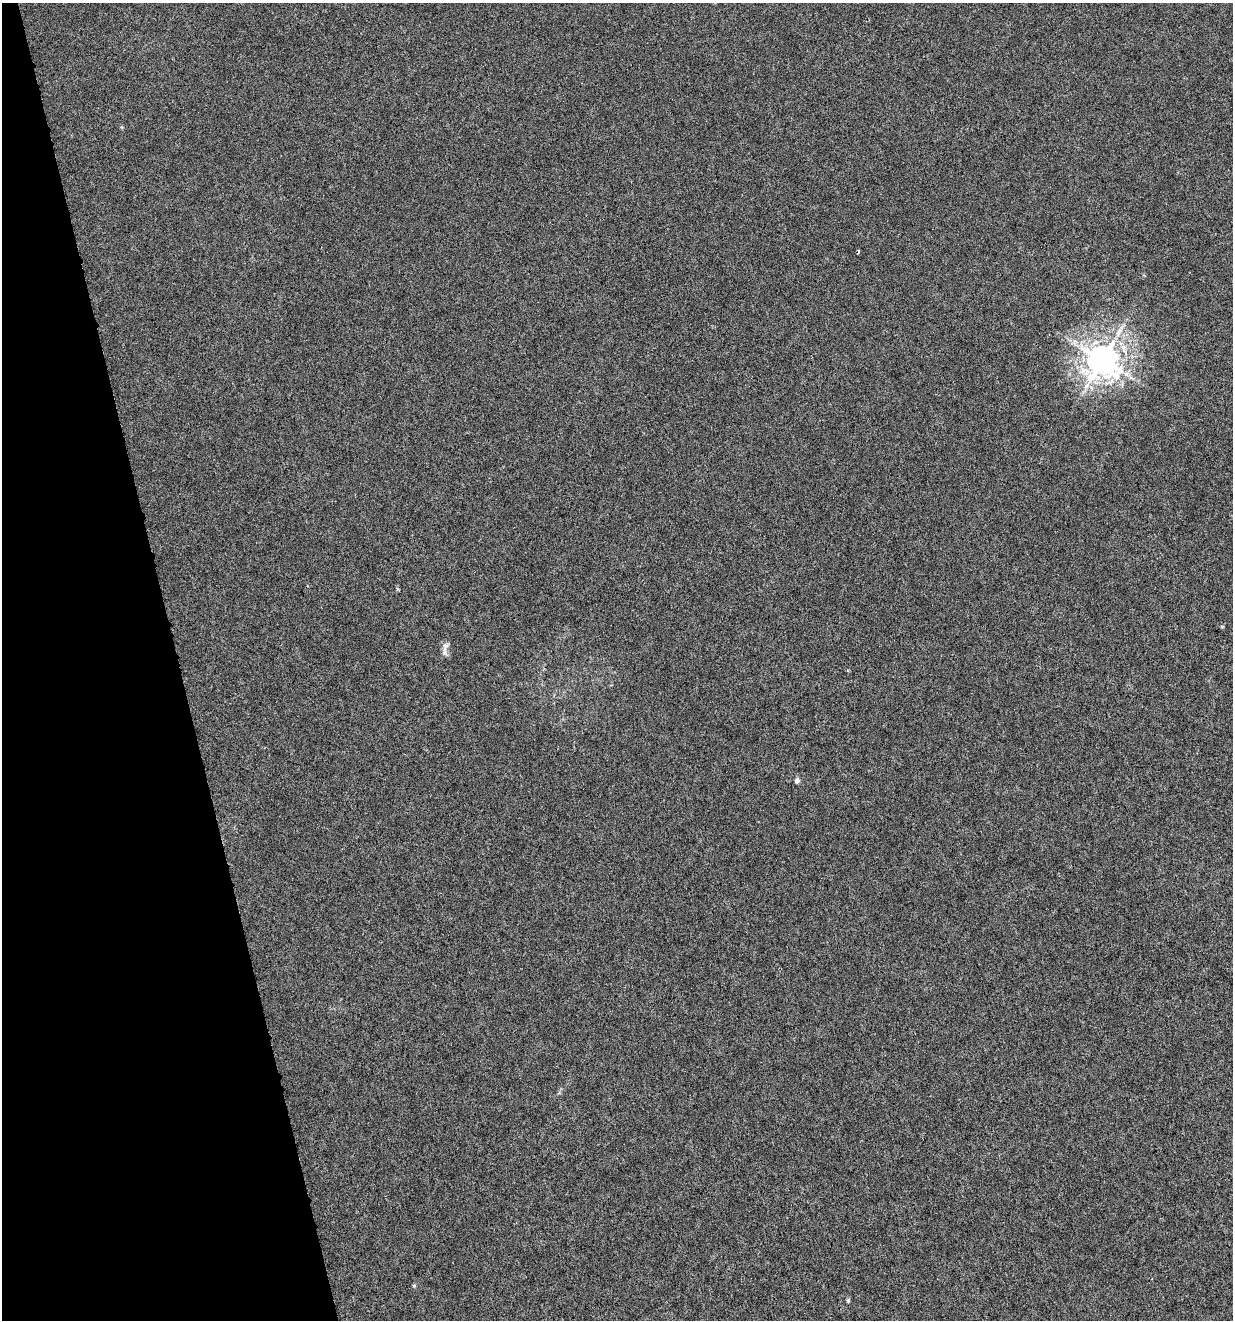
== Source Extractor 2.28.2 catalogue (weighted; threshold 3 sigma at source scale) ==
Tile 5 of 4 x 4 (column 1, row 2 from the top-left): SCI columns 106-1336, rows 2635-3952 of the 5081 x 5270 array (HDU 1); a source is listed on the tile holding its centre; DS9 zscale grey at full resolution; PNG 1235 x 1322 px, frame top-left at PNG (2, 3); no overlay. Shown black and unused: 14% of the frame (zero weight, under 4 of 8 exposures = <1% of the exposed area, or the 3 px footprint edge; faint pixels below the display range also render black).
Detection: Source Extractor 2.28.2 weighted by HDU 2 'WHT'; one run over the whole footprint, this tile lists its part. Background 0.00105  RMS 0.0014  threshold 0.00554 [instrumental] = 3 sigma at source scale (4.09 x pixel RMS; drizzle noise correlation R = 1.36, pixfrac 0.8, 0.0396/0.0396 arcsec/px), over >= 5 px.
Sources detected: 8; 1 long thin detection or spike segment (spike, bleed or trail) — not listed; the other 7 listed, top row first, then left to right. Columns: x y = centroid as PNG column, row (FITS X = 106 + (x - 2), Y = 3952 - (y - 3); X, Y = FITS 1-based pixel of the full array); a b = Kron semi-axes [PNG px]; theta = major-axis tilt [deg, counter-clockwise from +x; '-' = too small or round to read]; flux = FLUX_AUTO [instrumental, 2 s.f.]
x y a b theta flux
858 252 4 2 - 0.18
1102 360 9 9 - 220
1222 627 5 3 - 0.1
445 646 14 7 67 0.66
797 780 5 5 - 0.48
414 1286 5 4 - 0.16
848 1300 5 5 - 0.15